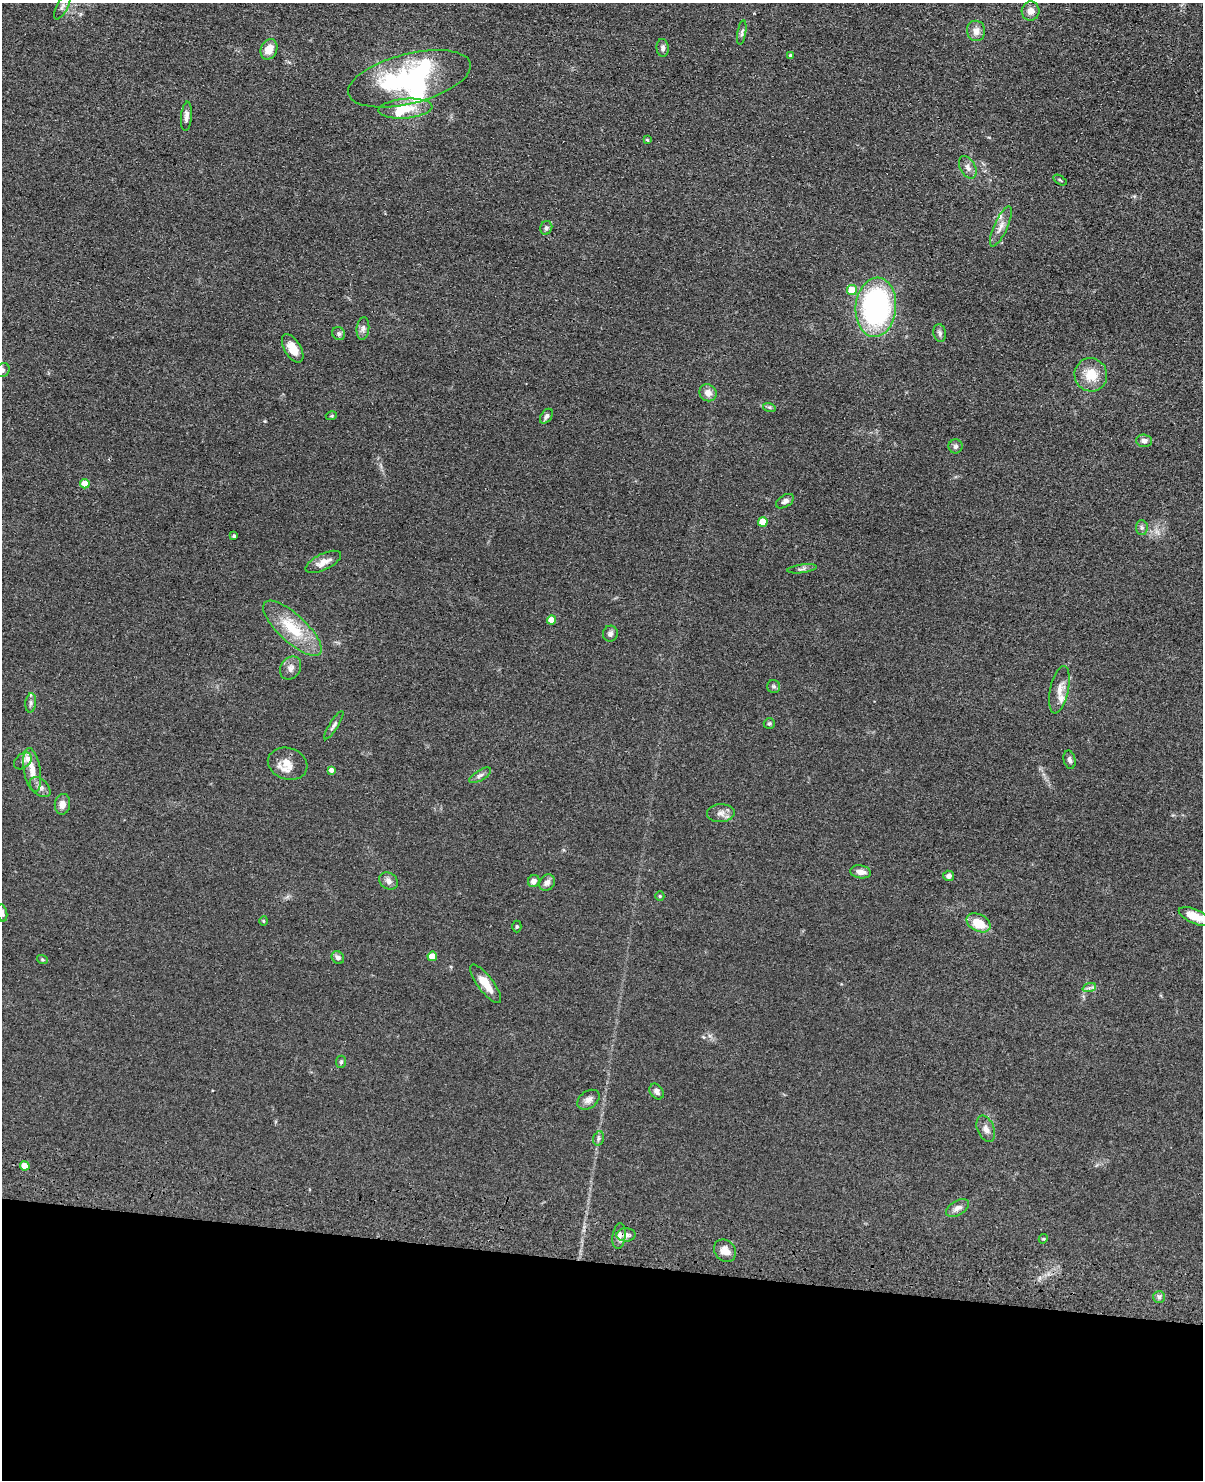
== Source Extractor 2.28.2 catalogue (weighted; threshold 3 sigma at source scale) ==
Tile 10 of 4 x 3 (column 2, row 3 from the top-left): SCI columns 1230-2430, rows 349-1826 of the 4860 x 5015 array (HDU 1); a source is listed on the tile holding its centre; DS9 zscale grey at full resolution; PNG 1205 x 1482 px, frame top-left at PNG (2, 3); each listed source drawn as its Kron ellipse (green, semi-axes under 4 px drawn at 4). Shown black and unused: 15% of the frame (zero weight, under 3 of 4 exposures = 6% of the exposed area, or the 3 px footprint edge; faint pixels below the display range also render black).
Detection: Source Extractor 2.28.2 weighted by HDU 2 'WHT'; one run over the whole footprint, this tile lists its part. Background 0.0673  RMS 0.0078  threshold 0.0353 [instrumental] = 3 sigma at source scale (4.5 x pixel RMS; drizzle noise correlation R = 1.50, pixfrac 1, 0.05/0.05 arcsec/px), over >= 5 px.
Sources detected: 88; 3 inside a brighter object's white glare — neither listed nor drawn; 3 inside a brighter listed object's ellipse — not listed separately; the other 82 listed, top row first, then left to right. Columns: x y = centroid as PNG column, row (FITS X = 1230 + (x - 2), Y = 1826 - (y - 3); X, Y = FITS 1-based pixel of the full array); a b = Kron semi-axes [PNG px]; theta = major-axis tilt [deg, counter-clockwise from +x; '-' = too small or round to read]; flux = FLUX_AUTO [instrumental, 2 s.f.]
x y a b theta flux
62 7 14 5 62 3.1
1031 11 9 9 - 5.1
976 31 10 9 - 5.6
742 33 12 4 81 2
663 48 9 6 -84 2.5
269 49 10 8 67 9.5
790 56 4 4 - 1.3
409 79 63 25 14 120
405 109 27 9 5 17
186 116 15 5 85 3.9
647 140 4 3 - 0.74
968 167 12 7 -60 4.1
1060 180 7 3 -32 0.89
1001 226 22 6 65 5.8
546 228 7 6 - 1.8
852 290 5 5 - 17
876 307 30 20 85 170
363 328 11 6 84 3.1
940 333 9 6 -80 2.3
339 334 7 6 - 1.9
293 348 16 8 -59 10
3 370 7 6 - 1.9
1091 375 17 16 - 15
708 393 9 8 - 5.8
769 407 6 4 -18 1.2
331 416 5 3 - 0.74
546 416 8 5 54 2.3
1144 441 8 6 -4 3.3
956 446 7 7 - 2
85 484 5 4 - 15
785 501 10 6 31 2.8
763 522 5 4 - 15
1142 528 7 6 - 1.8
234 536 4 4 - 1.2
323 562 19 8 26 7.2
802 569 15 3 7 2
551 620 4 4 - 10
292 628 38 14 -43 30
610 634 8 7 - 2.5
291 668 12 9 57 4.3
774 686 6 6 - 1.8
1059 690 24 9 78 7.6
31 703 9 5 84 2.3
769 724 5 5 - 1.3
334 725 16 4 58 2.4
1069 760 9 6 -78 2.1
23 761 10 7 41 2.7
288 764 20 15 -18 11
32 770 22 8 -80 9.9
331 770 4 4 - 3.3
480 775 12 5 31 2.5
40 787 12 8 -43 3.6
62 804 10 7 82 4.9
721 813 14 9 2 4.7
861 872 10 6 -9 4.9
949 876 5 5 - 2.6
389 881 10 8 -34 3.6
534 881 6 5 - 3.8
547 883 9 7 57 3.9
660 896 5 4 - 0.89
2 913 9 5 -80 2.6
1195 916 17 7 -23 12
263 921 5 3 - 0.66
978 923 13 8 -29 16
517 926 6 4 -89 1
432 956 5 5 - 12
338 958 7 5 -44 2.8
42 959 5 3 - 0.87
486 984 23 8 -53 12
1089 988 7 4 18 1.9
341 1062 6 5 - 1.3
657 1092 8 6 -56 3.1
588 1100 12 8 35 4
986 1129 14 8 -67 4.6
599 1138 7 5 74 1.6
25 1166 4 4 - 12
958 1208 13 7 31 3.9
626 1235 9 6 1 3.5
619 1236 13 6 82 3.6
1043 1239 5 3 - 0.74
725 1251 12 10 -48 7.3
1159 1297 6 6 - 2
Isophote crosses this tile's border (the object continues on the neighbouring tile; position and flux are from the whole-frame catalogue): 5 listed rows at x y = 62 7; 409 79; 3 370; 2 913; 1195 916